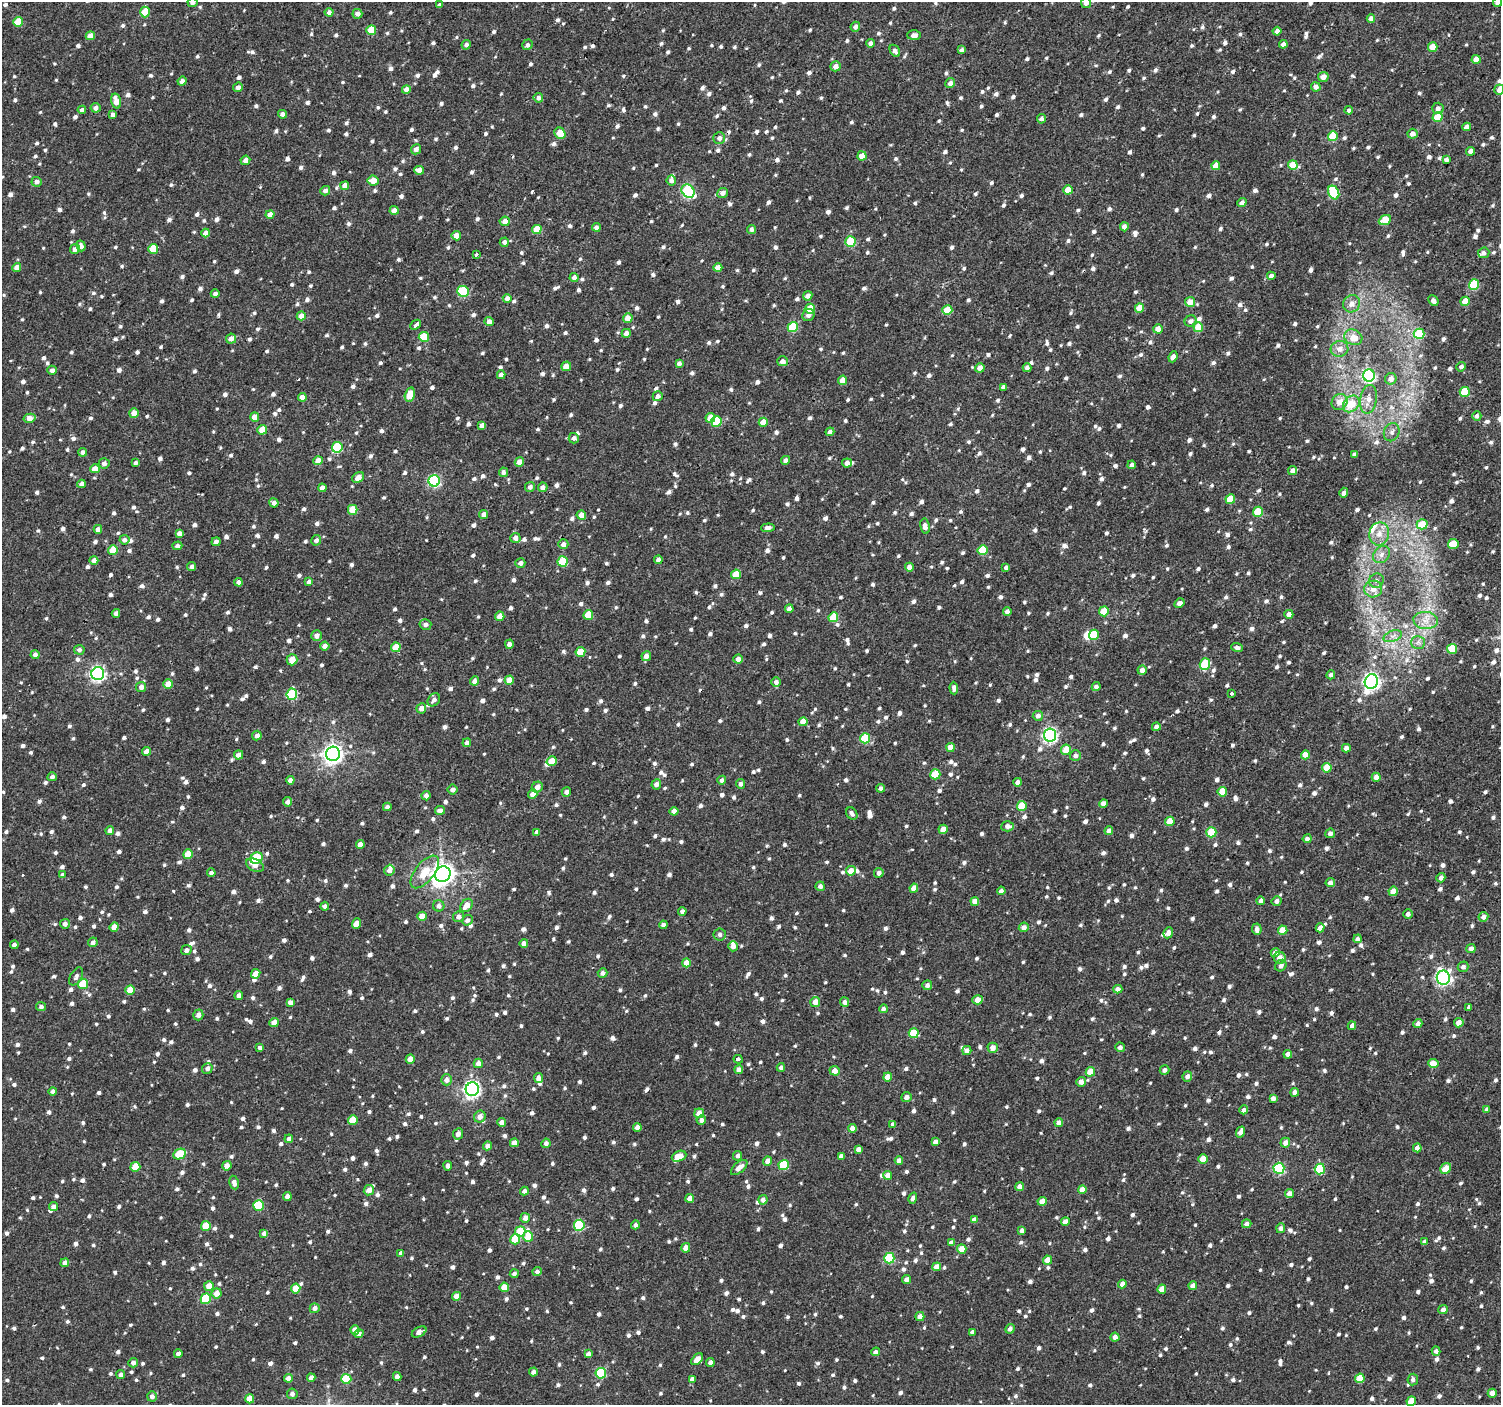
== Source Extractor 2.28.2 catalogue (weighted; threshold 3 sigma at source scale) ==
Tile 10 of 4 x 4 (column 2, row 3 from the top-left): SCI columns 1507-3005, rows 1588-2990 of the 6016 x 6045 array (HDU 1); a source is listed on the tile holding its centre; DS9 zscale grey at full resolution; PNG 1503 x 1407 px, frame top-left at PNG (2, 2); each listed source drawn as its Kron ellipse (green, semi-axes under 4 px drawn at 4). Shown black and unused: <1% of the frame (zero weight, under 2 of 3 exposures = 2% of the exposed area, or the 3 px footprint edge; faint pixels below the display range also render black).
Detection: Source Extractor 2.28.2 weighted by HDU 2 'WHT'; one run over the whole footprint, this tile lists its part. Background 8.43e-04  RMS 0.003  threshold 0.0137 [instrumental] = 3 sigma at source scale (4.5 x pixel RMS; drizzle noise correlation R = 1.50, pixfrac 1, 0.0396/0.0396 arcsec/px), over >= 5 px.
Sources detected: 1921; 1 inside a brighter object's white glare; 5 cosmic-ray / hot-pixel residue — neither listed nor drawn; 18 inside a brighter listed object's ellipse — not listed separately; of the other 1897, all 500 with FLUX_AUTO >= 1.06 (the completeness limit of this list) listed and drawn (1397 fainter detections not listed), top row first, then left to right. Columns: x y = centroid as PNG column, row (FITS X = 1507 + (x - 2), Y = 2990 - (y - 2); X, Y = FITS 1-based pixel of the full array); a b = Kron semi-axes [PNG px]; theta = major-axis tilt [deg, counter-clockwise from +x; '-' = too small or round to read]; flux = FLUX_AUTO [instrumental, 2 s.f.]
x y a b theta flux
192 2 5 4 - 1.1
1497 2 4 4 - 1.2
1086 3 5 5 - 1.8
439 5 4 4 - 1.1
145 12 5 5 - 7.1
329 12 4 4 - 1.4
357 14 5 5 - 1.6
1371 19 4 4 - 2.1
18 22 5 4 - 7
855 27 5 4 - 1.4
371 30 5 5 - 8.7
1277 31 4 4 - 1.4
914 35 7 5 1 1.4
90 36 4 4 - 2.9
870 43 4 4 - 1.4
1283 44 4 4 - 1.6
466 45 5 4 - 1.2
527 45 5 5 - 1.1
1433 47 5 4 - 5.1
962 50 4 4 - 1.3
895 51 6 4 -58 1.3
1476 59 4 4 - 3.4
836 66 5 5 - 2
1323 77 5 5 - 2
182 81 4 4 - 1.5
950 83 5 4 - 1.4
238 87 5 4 - 1.5
1316 87 5 4 - 1.6
406 90 4 4 - 2.1
1499 90 5 5 - 2.2
538 98 5 5 - 1.1
116 101 7 5 -74 3.2
96 108 5 5 - 1.3
1438 108 5 5 - 1.3
82 110 4 4 - 1.2
1349 110 4 4 - 1.1
113 114 4 4 - 1.1
282 114 4 4 - 1.5
1437 117 5 4 - 9
1041 119 5 4 - 1.3
1467 127 4 4 - 1.8
560 133 6 5 - 5.8
1412 134 5 5 - 1.8
1333 136 5 5 - 8.7
719 138 6 6 - 1.3
416 149 5 5 - 1.3
1470 151 4 4 - 1.3
862 156 4 4 - 3.4
245 160 5 4 - 1.7
1446 160 4 4 - 1.1
1293 165 5 4 - 6.8
1216 166 4 4 - 3.1
419 170 5 4 - 1.8
671 180 5 4 - 1.4
373 181 5 5 - 3.6
37 182 5 5 - 1.4
345 186 4 4 - 2.8
1068 190 4 4 - 4.7
325 191 5 4 - 1.1
688 191 7 6 - 35
1334 192 7 5 -64 16
722 193 5 5 - 1.6
1242 203 4 4 - 1.4
394 210 4 4 - 2
270 214 4 4 - 2.9
1385 220 6 4 23 6.3
505 221 5 4 - 2.6
596 227 4 4 - 1.3
1124 227 4 4 - 1.6
537 229 5 4 - 5.7
751 229 4 4 - 1.2
206 233 4 4 - 2.5
456 236 5 4 - 2.1
851 241 5 5 - 14
504 242 4 4 - 1.1
81 246 5 4 - 1.4
75 249 5 4 - 1.1
153 249 5 5 - 8.3
1484 253 6 5 - 1.1
476 254 3 3 - 2.3
17 267 4 4 - 2.7
718 268 4 4 - 3.4
1271 276 4 4 - 1.9
574 277 4 4 - 1.8
1474 285 5 5 - 13
463 291 6 5 - 18
215 294 4 4 - 1.1
808 296 5 4 - 1.5
507 298 4 4 - 1.9
1433 301 6 4 -48 1.3
1465 301 5 4 - 4.2
1190 302 5 5 - 3.3
1352 304 9 8 - 2.1
1139 308 5 4 - 4.6
810 309 5 5 - 6.4
947 310 5 4 - 8.6
808 315 6 5 - 1.3
301 316 4 4 - 3.3
628 318 5 4 - 3.1
1190 321 6 5 - 1.1
489 322 4 4 - 2
416 325 6 3 43 7.7
793 327 5 5 - 15
1198 327 5 5 - 7.3
1158 329 5 4 - 2.5
626 333 5 4 - 2
1419 334 5 5 - 9.6
424 337 5 5 - 9.1
1353 337 9 7 -25 3.4
231 339 5 5 - 1.8
1339 349 9 8 - 2.1
1173 357 5 4 - 1.4
782 361 5 5 - 2.1
679 363 4 4 - 1.2
566 366 5 4 - 2.6
1461 367 5 4 - 1.1
980 368 5 4 - 2.3
1027 368 4 4 - 1.2
52 370 4 4 - 1.3
501 375 4 4 - 1.6
1369 375 6 6 - 44
1391 379 6 5 - 2
843 380 4 4 - 3.6
1003 387 4 4 - 1.2
1465 392 5 5 - 9.9
410 395 7 5 75 5
658 396 5 5 - 1.4
302 397 4 4 - 2.6
1368 399 14 8 79 3.4
1339 402 8 7 - 3.1
1351 404 9 7 46 6.7
134 413 5 4 - 2.9
1477 416 5 4 - 1.1
255 417 4 4 - 3.9
30 418 6 4 12 2.7
710 418 5 4 - 4.5
716 422 5 5 - 13
763 422 4 4 - 3.5
482 425 4 4 - 1.3
262 430 5 4 - 6.4
830 432 4 4 - 1.2
1392 432 9 7 66 1.5
574 438 5 5 - 1.2
337 447 5 5 - 15
83 452 4 4 - 1.2
1354 454 4 4 - 1.2
786 460 4 4 - 1.4
318 461 5 4 - 3.1
519 462 5 4 - 2.9
104 463 5 5 - 1.1
135 463 4 3 - 1.1
847 463 5 4 - 1.6
1132 465 4 4 - 1.4
95 469 5 4 - 4.1
1293 471 5 4 - 1.7
503 472 5 4 - 1.2
358 477 6 5 - 2.3
434 481 6 5 - 38
81 484 4 4 - 1.3
530 487 5 4 - 1.1
543 487 5 4 - 1.4
322 488 4 4 - 1.8
1344 493 5 4 - 1.2
1230 499 5 4 - 5.8
274 503 5 4 - 1.2
353 510 5 5 - 5.9
1258 512 5 5 - 7
484 514 4 4 - 1.5
581 515 4 4 - 3.4
1422 524 5 5 - 6.7
925 526 7 5 -79 1.6
768 528 7 4 5 1.1
98 529 4 4 - 1.7
179 533 4 4 - 1.4
1379 534 11 10 - 3.2
515 538 5 5 - 1.5
124 540 5 4 - 1.2
316 540 5 5 - 1.1
216 542 4 4 - 1.1
563 544 5 5 - 1.5
1453 544 5 5 - 7.1
177 546 5 4 - 1.3
113 550 5 5 - 5.9
983 550 5 5 - 8.6
1381 555 9 7 48 1.7
94 560 4 4 - 1.8
658 560 4 4 - 1.1
563 562 5 5 - 13
520 563 5 4 - 1.3
192 566 4 4 - 1.2
909 567 4 4 - 2.4
1006 567 4 4 - 1.1
736 574 5 4 - 6.9
1376 581 7 7 - 1.1
239 582 4 4 - 1.7
309 582 4 4 - 1.1
1373 589 9 8 - 2.7
1179 603 5 4 - 1.3
789 609 4 4 - 1.8
1007 611 4 4 - 1.1
1104 611 5 5 - 5.6
116 613 4 4 - 1.4
1289 614 4 4 - 2.3
588 615 5 5 - 6.9
500 616 5 4 - 2.8
833 617 5 5 - 7.2
1426 620 12 8 -5 2.8
425 624 6 5 - 1.3
1094 635 5 5 - 8.8
317 636 5 5 - 1.8
1393 636 9 5 19 1.2
1418 642 7 6 - 1.1
509 644 4 4 - 1.5
325 646 4 4 - 1.6
396 647 5 4 - 5.3
1237 647 5 4 - 1.2
1452 649 5 5 - 8.9
79 650 5 5 - 1.1
580 652 5 4 - 4.8
35 654 4 4 - 1.1
646 656 5 4 - 1.8
738 659 5 4 - 1.6
292 660 6 5 - 3
1205 664 6 5 - 13
1142 670 4 4 - 1.9
98 674 6 6 - 79
1331 675 4 4 - 1.1
509 680 4 4 - 4.1
474 681 4 4 - 1.6
1371 681 7 6 - 110
776 682 5 5 - 1.3
168 684 4 4 - 3.7
141 687 5 5 - 1.3
1096 687 4 4 - 1.1
954 688 6 4 -87 1.1
292 694 6 5 - 20
1231 694 3 3 - 1.4
434 700 7 5 51 1.2
421 708 5 5 - 2
1038 716 5 5 - 1.3
803 722 4 4 - 3.5
1156 727 4 4 - 1.2
1050 735 6 6 - 77
257 736 5 4 - 1.4
865 738 5 5 - 12
467 743 4 4 - 1.6
950 747 4 4 - 3.3
1346 748 4 4 - 1.7
1066 750 5 5 - 4.1
147 751 4 4 - 2.2
333 754 7 7 - 160
239 755 5 4 - 2.1
1075 755 5 5 - 1.2
1305 755 4 4 - 3.3
552 761 5 4 - 5.2
1327 768 5 4 - 5.9
935 774 5 5 - 8.3
52 777 4 4 - 1.2
1376 777 4 4 - 1.8
290 780 4 4 - 1.4
722 780 4 4 - 1.1
1018 782 4 4 - 1.7
656 784 5 5 - 1.2
740 784 5 4 - 1.2
537 787 6 5 - 1.7
881 788 4 4 - 1.1
453 789 5 5 - 1.4
566 792 4 4 - 1.2
1222 792 5 4 - 7.2
533 794 5 4 - 2.2
426 796 4 4 - 1.4
287 802 5 4 - 1.3
1103 803 4 4 - 2.2
1022 806 5 5 - 7.2
387 807 4 4 - 1.1
440 810 5 4 - 1.4
674 811 4 4 - 2.7
852 814 7 5 -57 1.1
1170 821 5 4 - 4.3
1007 826 6 5 - 1.2
943 829 4 4 - 2.5
110 830 4 4 - 1.3
1109 831 4 4 - 1.9
537 832 4 4 - 1.2
1211 832 5 5 - 9.9
1330 833 5 4 - 1.3
1307 839 4 4 - 1.2
360 844 4 4 - 1.8
188 854 5 4 - 6.3
257 858 6 5 - 15
255 865 9 6 -28 2.1
389 870 6 5 - 1.5
851 871 5 5 - 3.3
425 872 19 9 51 7
211 873 4 4 - 1.1
879 873 5 4 - 1.3
443 874 8 7 - 230
62 875 4 4 - 1.2
1441 878 5 4 - 1.4
1330 883 5 4 - 1.5
820 886 5 4 - 1.3
914 888 5 4 - 2.8
1001 891 4 4 - 1.3
1393 891 5 4 - 2.7
975 901 4 4 - 3.2
1261 901 4 4 - 1.6
1276 901 5 4 - 1.2
466 905 7 5 53 3.5
325 906 4 4 - 1.1
439 906 5 5 - 1.3
682 911 4 4 - 1.1
1408 914 4 4 - 1.2
422 916 4 4 - 3.8
458 917 5 5 - 1.6
1483 917 5 4 - 1.6
467 920 5 5 - 1.1
65 924 5 5 - 1.1
356 924 5 4 - 2.4
663 925 4 4 - 1.1
114 927 5 4 - 3.3
1024 927 5 5 - 1.6
1320 928 4 4 - 2.1
1257 929 5 4 - 1.4
1283 930 5 4 - 5
1168 933 6 4 65 1.5
720 934 6 6 - 1.1
1358 939 4 4 - 1.5
93 942 5 4 - 1.3
524 943 4 4 - 2
14 945 4 4 - 1.1
733 946 5 5 - 1.5
1471 948 4 4 - 1.3
186 950 5 5 - 1.3
1275 953 4 4 - 1.8
1280 958 6 5 - 2.3
686 963 4 4 - 3.9
1281 966 6 5 - 1.1
1463 967 5 5 - 1.2
603 973 5 4 - 1.3
256 974 5 4 - 3.8
76 976 10 5 60 1.1
1443 978 7 6 - 76
83 984 5 5 - 10
927 985 5 5 - 1.1
1118 989 4 4 - 1.7
130 990 5 4 - 5.6
239 995 4 4 - 1.5
978 1000 5 4 - 3.3
290 1002 4 4 - 1.6
815 1002 5 5 - 3.1
845 1002 5 4 - 1.2
41 1007 5 4 - 1.1
1469 1007 4 3 - 3
883 1009 4 4 - 1.2
198 1015 5 5 - 1.3
274 1022 4 4 - 2.6
1459 1023 5 4 - 2.3
1418 1024 4 4 - 1.5
1352 1026 4 4 - 1.5
914 1033 5 5 - 9.6
1120 1047 5 5 - 1.2
260 1048 4 4 - 1.1
993 1048 5 5 - 2.3
967 1050 5 4 - 1.5
1288 1054 4 4 - 1.8
410 1059 4 4 - 2.5
738 1059 4 3 - 6.4
478 1063 4 4 - 1.8
1433 1064 5 4 - 3.4
781 1067 4 4 - 1.3
207 1068 5 5 - 1.1
739 1070 4 4 - 1.9
1164 1070 5 4 - 1.1
835 1071 5 4 - 2.6
1090 1072 5 4 - 4.1
1187 1076 5 4 - 1.3
888 1077 4 4 - 3.2
538 1078 5 4 - 1.9
447 1080 5 5 - 1.6
1081 1082 5 4 - 1.9
472 1089 7 6 - 95
53 1091 4 4 - 1.2
1295 1092 4 4 - 1.9
907 1097 5 5 - 1.5
1273 1098 4 4 - 1.4
1487 1109 4 4 - 1.1
1244 1110 4 4 - 1.4
699 1113 5 4 - 2.5
480 1117 6 5 - 2.4
353 1120 5 4 - 5.7
701 1120 4 4 - 1.4
501 1122 4 4 - 1.5
1059 1123 4 4 - 1.8
893 1124 4 4 - 1.1
637 1127 4 4 - 2.1
852 1128 4 4 - 2.4
1240 1132 5 4 - 1.7
458 1134 6 5 - 1.5
289 1139 4 4 - 1.4
935 1142 4 4 - 1.7
514 1143 4 4 - 2.3
546 1143 4 4 - 1.2
1285 1143 5 4 - 1.9
487 1146 4 4 - 1.7
1417 1148 4 4 - 1.4
858 1149 4 4 - 1.5
180 1154 6 5 - 11
679 1156 7 5 22 3.4
738 1156 5 4 - 1.3
841 1156 4 4 - 1.3
1203 1159 4 4 - 4.3
767 1161 5 4 - 1.8
899 1161 4 4 - 1.8
784 1165 5 5 - 14
227 1166 5 4 - 2.1
448 1166 4 3 - 1.1
135 1167 5 5 - 6.4
739 1167 10 5 41 2.7
1279 1168 5 5 - 28
1446 1168 6 5 - 3.4
1320 1169 5 5 - 15
888 1175 4 4 - 2.3
234 1183 7 4 -79 1.5
1020 1187 4 4 - 2.2
1082 1189 4 4 - 3.3
369 1190 5 5 - 1.9
524 1191 4 4 - 1.1
1289 1193 5 4 - 1.9
287 1197 4 4 - 2.1
690 1198 4 4 - 2
913 1198 6 4 74 1.1
763 1200 5 4 - 1.4
1042 1201 4 4 - 3.3
258 1205 5 5 - 11
54 1207 5 4 - 1.3
525 1218 5 5 - 2.1
974 1220 4 4 - 2
1065 1222 4 4 - 2.2
1247 1224 5 4 - 1.4
579 1225 5 5 - 22
635 1225 4 4 - 1.1
206 1226 5 5 - 7.3
1281 1228 5 4 - 1.1
1022 1230 4 4 - 1.1
520 1231 5 5 - 7.6
264 1233 4 4 - 1.2
528 1236 5 5 - 6.4
515 1239 5 5 - 8.7
1425 1241 4 4 - 1.2
951 1243 4 4 - 1.5
686 1248 5 4 - 2.1
962 1249 4 4 - 4.2
401 1253 4 4 - 1.4
889 1258 5 5 - 18
1047 1260 4 4 - 3.1
65 1263 4 4 - 2
937 1267 4 4 - 2.7
537 1271 5 4 - 1.1
514 1274 4 4 - 1.1
907 1279 4 4 - 1.5
1122 1284 4 4 - 2
209 1286 5 5 - 3.4
1193 1286 4 4 - 2.1
504 1287 4 4 - 4
296 1288 5 4 - 4.6
1162 1289 4 4 - 3.5
217 1293 5 5 - 2.7
456 1296 4 4 - 2.2
206 1299 5 5 - 13
315 1308 5 4 - 1.8
1443 1310 5 4 - 1.5
920 1316 4 4 - 1.8
1010 1329 5 4 - 1.2
355 1330 4 4 - 3
419 1332 8 4 29 1.5
972 1332 4 4 - 1.3
359 1334 4 4 - 1.2
1115 1337 4 4 - 1.5
1436 1351 4 4 - 1.2
875 1352 4 4 - 1.2
178 1354 4 4 - 1.5
588 1354 4 4 - 1.3
697 1359 7 4 47 2.6
133 1363 5 4 - 1.3
710 1363 4 4 - 1.5
533 1372 4 4 - 1.4
601 1373 5 5 - 17
121 1375 4 4 - 1.3
397 1376 4 4 - 1.3
288 1378 4 4 - 2.2
311 1378 4 4 - 1.7
1360 1378 5 4 - 6.1
346 1379 5 5 - 12
692 1379 4 4 - 1.2
1413 1380 6 5 - 1.2
1492 1393 4 4 - 2
292 1394 5 5 - 1.1
152 1396 5 5 - 1.4
250 1399 4 4 - 3.6
1411 1401 5 4 - 5
Isophote crosses this tile's border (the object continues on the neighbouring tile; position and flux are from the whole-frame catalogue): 4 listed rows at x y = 192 2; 1497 2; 1086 3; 1499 90